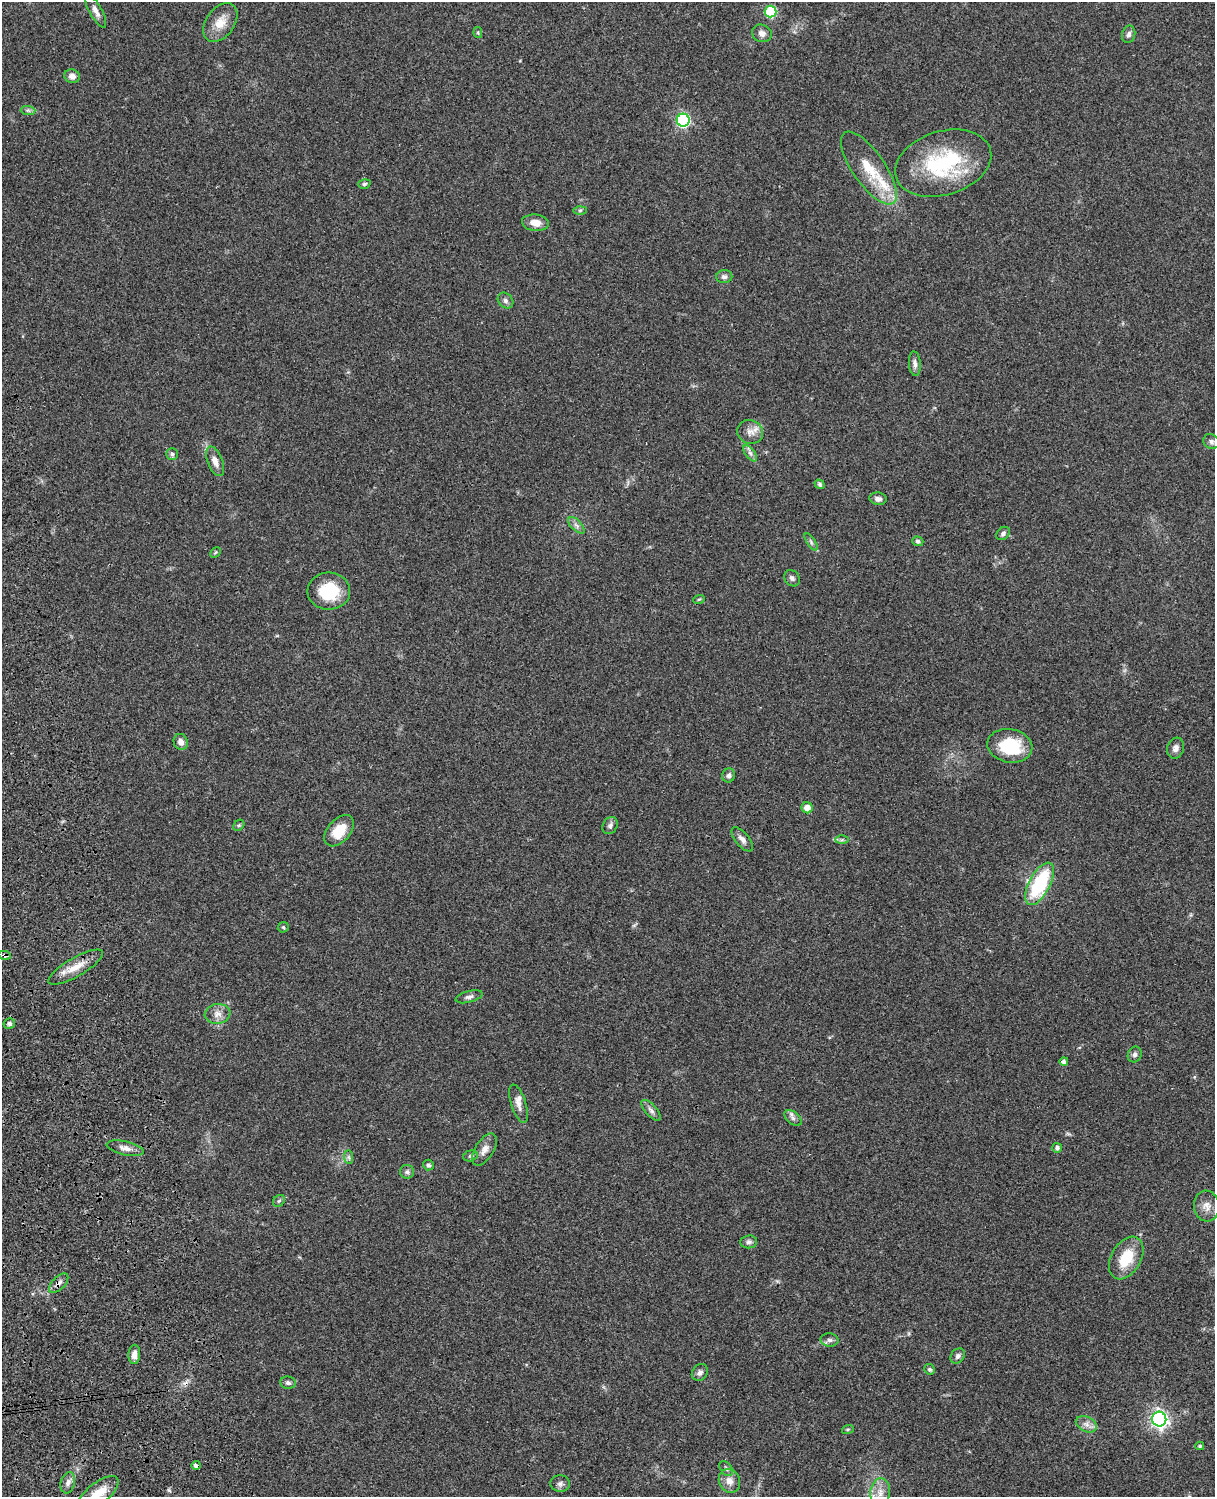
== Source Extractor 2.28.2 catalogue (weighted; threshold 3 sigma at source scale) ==
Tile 7 of 4 x 3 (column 3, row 2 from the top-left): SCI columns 2545-3757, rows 1773-3267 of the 5088 x 4927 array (HDU 1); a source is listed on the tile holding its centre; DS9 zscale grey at full resolution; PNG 1217 x 1499 px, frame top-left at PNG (2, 2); each listed source drawn as its Kron ellipse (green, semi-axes under 4 px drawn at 4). Shown black and unused: <1% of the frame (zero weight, under 3 of 4 exposures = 6% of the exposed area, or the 3 px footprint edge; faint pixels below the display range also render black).
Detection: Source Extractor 2.28.2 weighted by HDU 2 'WHT'; one run over the whole footprint, this tile lists its part. Background 0.0771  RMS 0.0058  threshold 0.0259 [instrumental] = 3 sigma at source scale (4.5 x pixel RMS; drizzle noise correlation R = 1.50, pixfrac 1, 0.05/0.05 arcsec/px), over >= 5 px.
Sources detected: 85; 1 cosmic-ray / hot-pixel residue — neither listed nor drawn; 1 inside a brighter listed object's ellipse — not listed separately; the other 83 listed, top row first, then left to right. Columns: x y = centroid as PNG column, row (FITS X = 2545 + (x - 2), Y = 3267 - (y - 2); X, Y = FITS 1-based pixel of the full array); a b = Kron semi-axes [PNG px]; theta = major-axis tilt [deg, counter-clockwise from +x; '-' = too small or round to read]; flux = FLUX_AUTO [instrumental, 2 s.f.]
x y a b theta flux
96 11 18 6 -62 3.4
771 12 6 6 - 42
220 22 22 14 54 8.8
478 33 6 4 -79 0.65
762 33 10 8 -22 2.8
1129 34 9 6 77 2
72 76 8 6 -19 2.8
28 110 7 4 -1 1.1
683 120 6 6 - 87
943 163 49 32 17 52
869 168 43 16 -55 19
364 184 6 4 16 0.95
580 210 6 4 2 0.95
535 223 14 8 -6 5.7
724 277 8 6 10 1.7
506 301 9 7 -46 1.7
915 364 12 6 -85 2.3
750 432 13 12 - 4.8
1211 441 8 7 - 2
750 453 9 4 -54 1.8
172 454 6 6 - 1.3
215 461 16 7 -69 3.9
819 484 5 4 - 0.95
878 499 8 6 -11 2.2
576 525 10 5 -45 2
1003 533 7 5 46 1.6
918 541 5 5 - 1.3
811 542 10 4 -57 1.2
215 552 6 3 45 0.68
792 578 9 7 -51 1.7
329 591 21 18 1 22
699 599 6 3 19 0.63
181 742 8 7 - 3.4
1010 746 22 16 -10 26
1176 748 11 8 72 2.7
729 775 7 6 - 1.6
807 808 5 5 - 5.2
239 825 6 4 43 0.87
610 825 9 7 59 1.8
339 831 18 11 48 12
742 839 15 6 -49 3
842 840 6 4 1 1
1040 884 23 10 62 43
283 927 6 5 - 0.81
5 955 6 3 -12 1.1
76 967 31 9 30 9.4
469 997 14 5 15 2.1
218 1014 13 9 10 4.2
9 1024 6 5 - 1.3
1135 1054 8 6 64 1.8
1064 1061 4 4 - 1.8
519 1104 20 7 -72 4.1
651 1110 13 5 -48 2.2
793 1118 10 6 -39 1.9
125 1148 19 6 -12 3.6
1057 1148 5 5 - 1.9
484 1149 18 9 58 4.1
470 1156 7 5 16 1.2
349 1157 7 4 -89 1.1
428 1165 5 5 - 1.2
407 1172 7 7 - 1.6
279 1201 6 5 - 1.1
1207 1206 15 12 -83 5
749 1242 8 6 6 1.8
1126 1258 23 14 60 17
59 1283 12 6 45 2.6
829 1340 9 6 -2 1.9
134 1354 10 6 87 3.6
958 1356 8 6 50 1.7
929 1369 5 5 - 1.1
700 1372 9 7 51 2.1
288 1383 8 6 -9 1.4
1159 1419 7 7 - 230
1086 1424 11 7 -26 3.2
848 1429 6 4 18 0.69
1200 1446 4 3 - 0.86
196 1465 4 3 - 4.1
726 1469 8 5 -50 1.4
729 1481 12 10 -64 4.7
68 1483 11 7 75 2.6
560 1484 10 8 -4 2.1
880 1492 14 10 86 6.1
98 1493 24 10 38 11
Overlapping masked pixels (flux is a lower limit): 3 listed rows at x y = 5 955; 59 1283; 196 1465
Isophote crosses this tile's border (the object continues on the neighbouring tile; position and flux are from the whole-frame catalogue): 1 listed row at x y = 98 1493